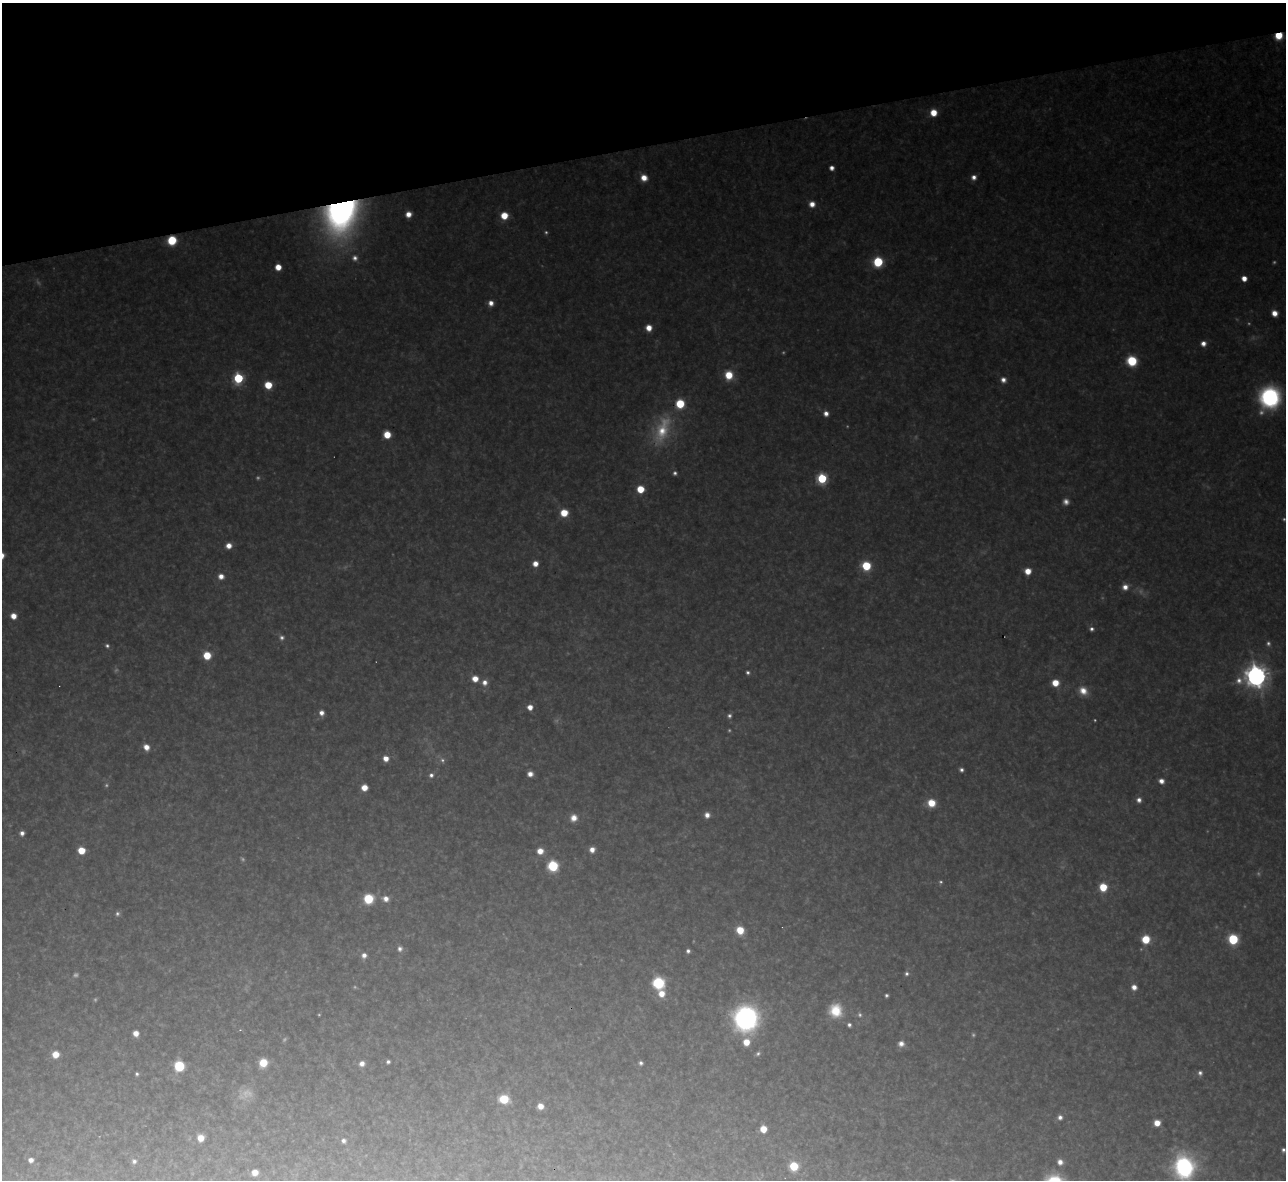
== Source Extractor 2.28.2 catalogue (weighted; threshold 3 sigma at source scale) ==
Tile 3 of 4 x 4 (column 3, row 1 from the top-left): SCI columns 2567-3850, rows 3678-4855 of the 5133 x 5115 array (HDU 1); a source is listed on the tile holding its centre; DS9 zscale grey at full resolution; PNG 1288 x 1182 px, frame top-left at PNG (2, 3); no overlay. Shown black and unused: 12% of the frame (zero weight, under 3 of 4 exposures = <1% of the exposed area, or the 3 px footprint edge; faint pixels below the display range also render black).
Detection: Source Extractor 2.28.2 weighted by HDU 2 'WHT'; one run over the whole footprint, this tile lists its part. Background 0.317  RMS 0.019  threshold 0.0876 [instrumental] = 3 sigma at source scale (4.5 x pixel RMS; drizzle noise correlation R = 1.50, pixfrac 1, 0.05/0.05 arcsec/px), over >= 5 px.
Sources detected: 150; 40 too faint to see at this stretch — not listed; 1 inside a brighter listed object's ellipse — not listed separately; the other 109 listed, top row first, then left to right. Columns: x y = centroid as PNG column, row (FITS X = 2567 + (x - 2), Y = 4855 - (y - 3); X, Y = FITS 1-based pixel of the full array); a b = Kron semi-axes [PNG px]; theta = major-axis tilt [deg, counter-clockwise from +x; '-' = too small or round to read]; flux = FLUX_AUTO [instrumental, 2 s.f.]
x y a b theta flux
1279 36 6 5 - 69
933 113 6 6 - 44
832 168 5 4 - 16
974 177 6 6 - 14
644 178 7 6 - 30
812 204 7 6 - 22
341 213 34 27 67 1000
408 214 5 5 - 23
504 216 6 6 - 49
172 240 7 7 - 100
355 258 8 8 - 12
878 262 7 7 - 150
278 267 5 5 - 32
1244 278 5 4 - 27
491 303 6 6 - 17
1274 313 6 5 - 24
649 328 6 5 - 30
1203 343 6 6 - 17
1132 361 7 7 - 150
729 375 9 8 - 59
238 378 6 6 - 220
1003 380 7 7 - 15
268 385 6 6 - 64
1270 397 19 17 68 360
826 413 6 6 - 16
662 430 47 23 68 140
387 435 6 6 - 52
675 473 5 5 - 7.1
822 478 6 6 - 220
640 489 6 6 - 59
564 513 7 6 - 56
229 546 6 5 - 22
535 564 6 5 - 23
866 566 7 6 - 120
1028 571 6 6 - 34
221 576 6 6 - 19
1125 587 7 7 - 20
13 616 6 6 - 26
1092 629 5 5 - 7.8
107 646 6 5 - 5.9
207 655 6 6 - 64
748 672 5 5 - 5.8
1256 676 9 9 - 2300
475 679 6 6 - 30
485 682 8 7 - 17
1055 683 6 6 - 44
1083 691 12 9 -42 31
530 707 5 5 - 24
321 713 6 5 - 15
146 747 7 6 - 23
386 758 6 5 - 24
961 770 4 4 - 7.4
530 774 5 5 - 17
431 775 6 6 - 9.5
1161 781 5 5 - 17
364 787 5 5 - 32
1139 800 6 5 - 12
931 803 7 7 - 52
707 815 6 6 - 16
574 818 9 8 - 22
22 833 5 5 - 12
81 850 6 5 - 53
592 850 6 6 - 19
540 851 7 6 - 27
553 866 7 7 - 140
1103 887 6 6 - 67
368 899 8 7 - 100
386 899 9 7 -9 19
117 914 6 6 - 6.3
740 930 7 6 - 55
1146 939 7 7 - 69
1233 939 7 6 - 170
400 949 8 7 - 11
688 951 4 4 - 7.3
364 955 7 7 - 14
907 974 6 6 - 6.8
658 983 7 7 - 250
1134 987 6 5 - 18
661 993 8 7 - 32
886 995 4 4 - 5.1
835 1011 16 15 - 68
746 1018 20 19 - 520
849 1025 4 4 - 7.2
240 1030 4 4 - 2.7
136 1033 6 5 - 22
746 1042 7 6 - 37
901 1044 7 7 - 15
55 1054 6 6 - 37
388 1062 4 4 - 6.2
263 1063 7 6 - 62
641 1063 5 5 - 6.8
362 1064 7 6 - 16
179 1066 8 8 - 100
1200 1073 6 5 - 8
137 1074 4 4 - 4.9
504 1099 8 7 - 81
540 1106 6 5 - 23
1060 1117 7 6 - 10
1157 1123 6 5 - 32
763 1129 6 6 - 35
201 1138 6 6 - 33
344 1141 5 5 - 8.9
1283 1150 4 4 - 6.5
31 1160 5 5 - 13
134 1161 6 6 - 8.1
1060 1162 6 6 - 17
794 1166 6 6 - 96
1184 1167 24 21 -87 310
255 1172 6 5 - 26
Overlapping masked pixels (flux is a lower limit): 3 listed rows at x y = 1279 36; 341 213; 172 240
Isophote crosses this tile's border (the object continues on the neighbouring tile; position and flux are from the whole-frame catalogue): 1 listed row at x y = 1184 1167